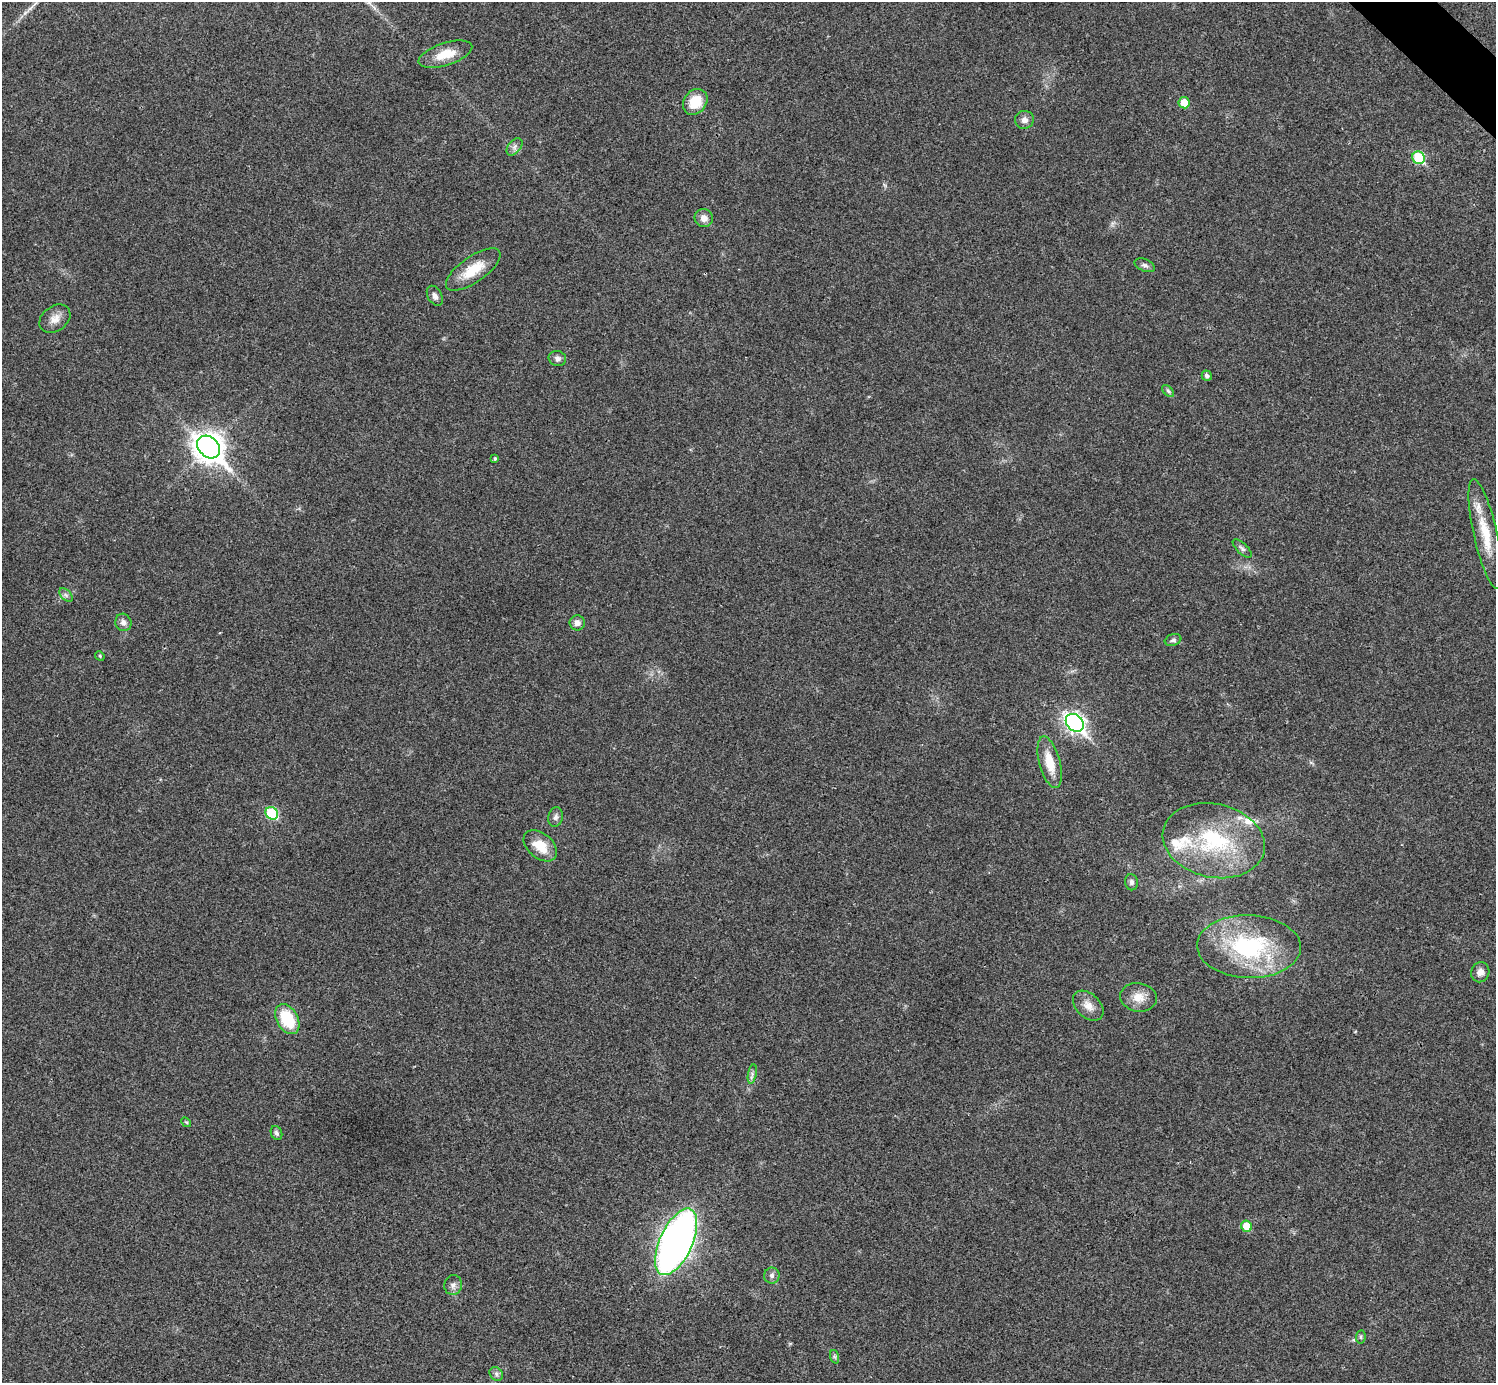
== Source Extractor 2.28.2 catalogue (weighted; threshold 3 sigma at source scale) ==
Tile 10 of 4 x 4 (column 2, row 3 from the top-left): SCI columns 1500-2993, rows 1682-3062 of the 5983 x 5983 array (HDU 1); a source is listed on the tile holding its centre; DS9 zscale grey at full resolution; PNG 1498 x 1385 px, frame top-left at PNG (2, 2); each listed source drawn as its Kron ellipse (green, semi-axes under 4 px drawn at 4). Shown black and unused: <1% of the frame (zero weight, under 3 of 4 exposures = <1% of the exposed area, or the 3 px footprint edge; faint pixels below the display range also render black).
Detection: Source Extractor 2.28.2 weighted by HDU 2 'WHT'; one run over the whole footprint, this tile lists its part. Background 0.0194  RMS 0.004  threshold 0.0179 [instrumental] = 3 sigma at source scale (4.5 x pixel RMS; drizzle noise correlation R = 1.50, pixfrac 1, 0.05/0.05 arcsec/px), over >= 5 px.
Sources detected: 47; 2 inside a brighter listed object's ellipse — not listed separately; the other 45 listed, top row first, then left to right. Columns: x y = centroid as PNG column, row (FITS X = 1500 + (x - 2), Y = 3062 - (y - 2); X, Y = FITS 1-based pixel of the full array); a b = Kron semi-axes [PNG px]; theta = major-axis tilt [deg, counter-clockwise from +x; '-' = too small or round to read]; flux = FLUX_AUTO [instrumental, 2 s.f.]
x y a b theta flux
445 54 28 11 18 7.9
695 102 14 11 51 10
1184 103 5 5 - 5.9
1024 120 9 9 - 2
514 147 10 6 50 1.6
1419 158 6 6 - 26
704 218 9 9 - 2.5
1145 265 11 6 -22 1.3
473 270 32 13 35 10
435 296 11 7 -60 1.7
55 319 17 12 37 4
557 358 9 7 -14 1.5
1207 376 5 5 - 1.1
1168 391 7 4 -45 0.77
209 447 13 9 -44 480
495 458 4 4 - 0.67
1485 534 56 11 -77 13
1242 548 12 5 -44 1.2
66 595 8 5 -45 1.1
123 622 9 8 - 1.8
577 623 7 7 - 2.2
1173 640 8 5 18 1
100 656 5 4 - 0.43
1075 723 10 7 -45 160
1050 762 26 10 -75 8.3
272 813 7 6 - 24
555 817 10 7 77 1.4
1214 841 52 37 -13 41
540 846 19 12 -40 8.3
1131 882 8 6 -79 1.2
1249 947 52 31 -1 49
1480 972 10 9 - 2.6
1138 997 18 14 -9 5.5
1088 1006 18 12 -44 4.3
287 1019 16 10 -60 18
752 1074 10 4 79 1
186 1122 5 4 - 0.47
276 1133 7 5 -66 1
1247 1226 6 5 - 8.1
676 1242 36 16 65 250
772 1275 8 7 - 1.4
453 1285 10 9 - 1.8
1361 1337 7 4 83 0.66
835 1357 7 4 -71 0.72
496 1374 7 6 - 1.1